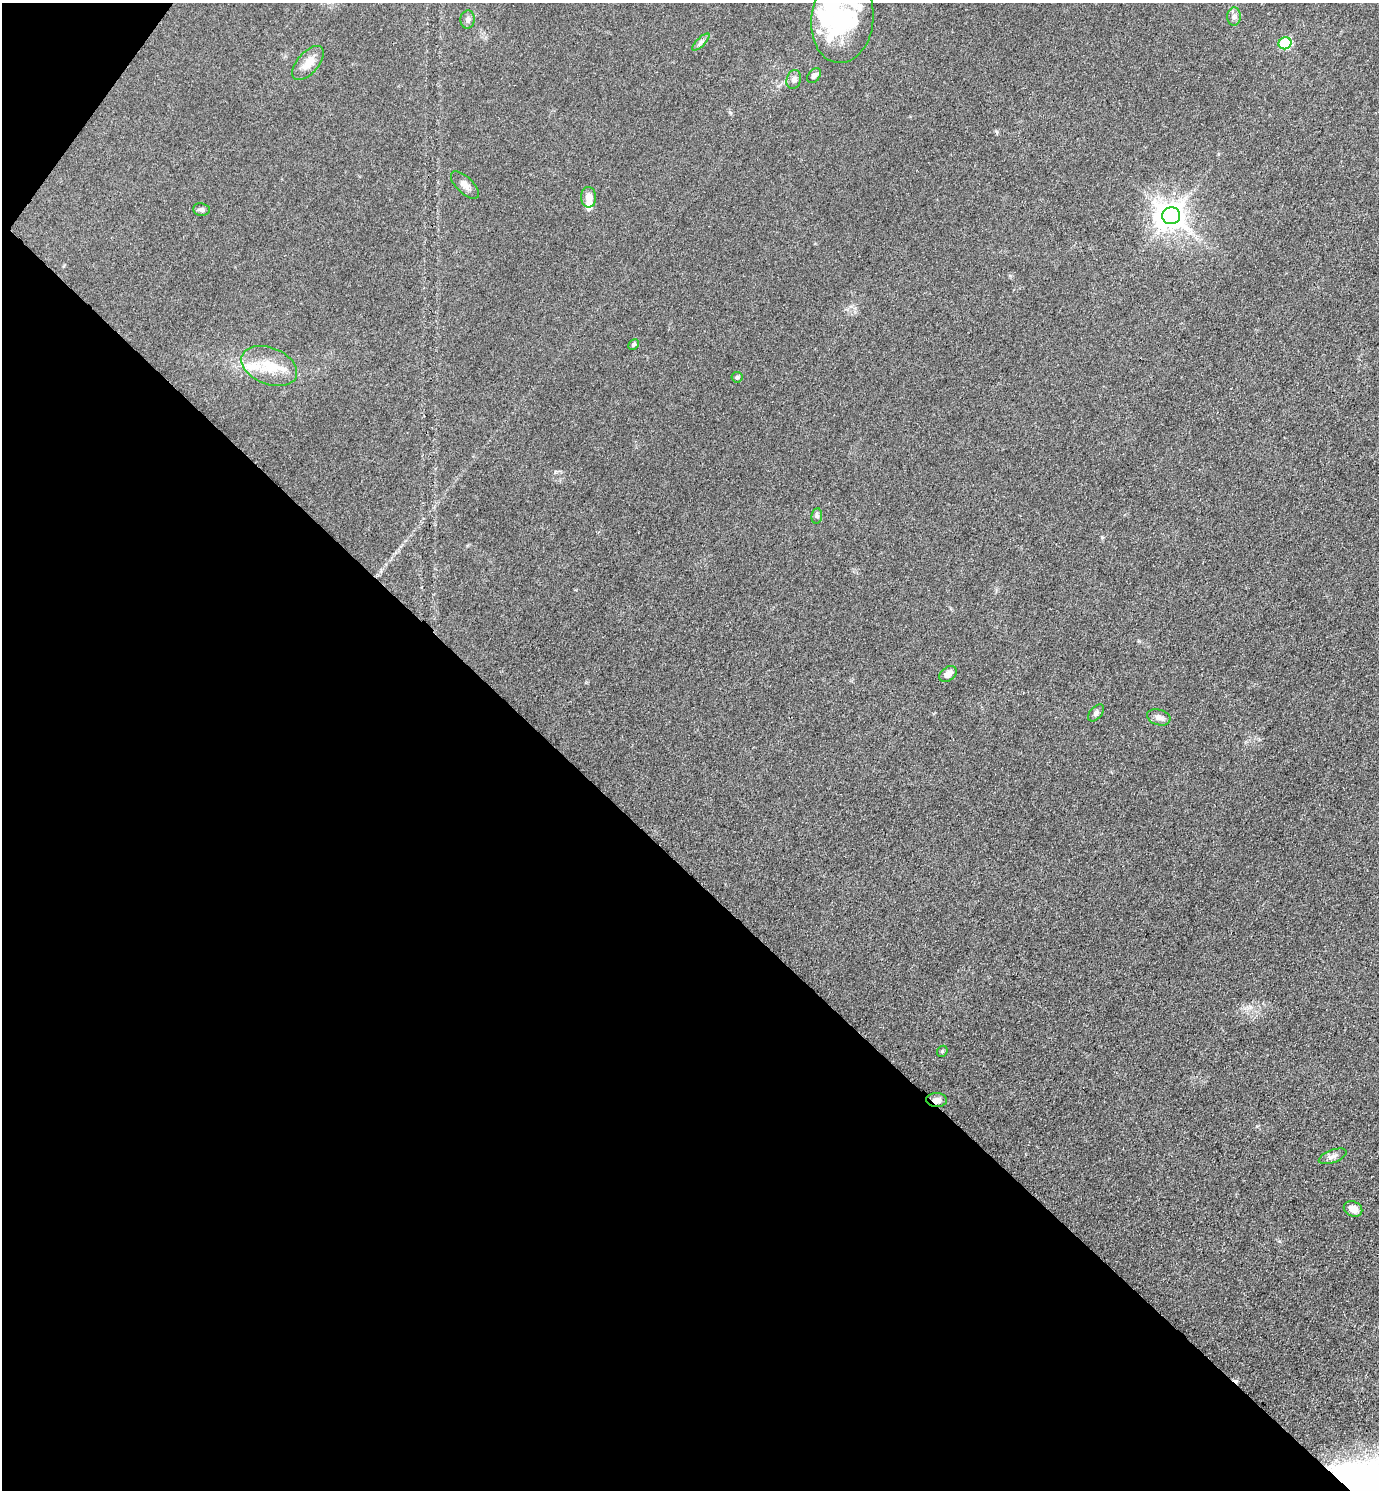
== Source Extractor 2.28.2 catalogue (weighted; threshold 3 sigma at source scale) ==
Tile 9 of 4 x 4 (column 1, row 3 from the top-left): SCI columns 297-1673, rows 1491-2978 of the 5960 x 5956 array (HDU 1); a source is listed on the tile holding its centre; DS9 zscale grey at full resolution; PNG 1381 x 1492 px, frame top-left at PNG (2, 3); each listed source drawn as its Kron ellipse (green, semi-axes under 4 px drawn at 4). Shown black and unused: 42% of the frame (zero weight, under 3 of 4 exposures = <1% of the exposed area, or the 3 px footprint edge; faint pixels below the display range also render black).
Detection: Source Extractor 2.28.2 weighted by HDU 2 'WHT'; one run over the whole footprint, this tile lists its part. Background 0.0432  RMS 0.0051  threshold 0.0231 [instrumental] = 3 sigma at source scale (4.5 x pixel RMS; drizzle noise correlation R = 1.50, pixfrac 1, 0.05/0.05 arcsec/px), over >= 5 px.
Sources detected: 31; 3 inside a brighter object's white glare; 1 cosmic-ray / hot-pixel residue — neither listed nor drawn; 4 inside a brighter listed object's ellipse — not listed separately; the other 23 listed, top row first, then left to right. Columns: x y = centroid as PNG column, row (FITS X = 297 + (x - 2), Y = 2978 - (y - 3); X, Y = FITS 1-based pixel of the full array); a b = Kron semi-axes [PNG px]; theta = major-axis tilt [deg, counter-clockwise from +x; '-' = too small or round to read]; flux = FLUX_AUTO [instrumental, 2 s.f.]
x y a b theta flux
1234 17 9 7 89 1.9
468 19 9 7 86 1.8
842 19 44 31 84 41
701 42 11 4 44 1.5
1285 43 6 6 - 47
308 63 20 10 49 7.2
814 76 8 5 50 1.7
794 79 9 7 74 2.1
465 185 18 8 -44 3.3
589 197 10 7 -87 4.4
201 209 8 6 -8 1.3
1171 216 9 8 - 680
633 345 6 5 - 0.89
269 366 29 18 -22 16
737 377 5 5 - 0.79
817 516 7 5 83 1.1
948 674 9 6 41 3.9
1096 713 10 6 50 1.5
1159 717 12 8 -16 2.5
942 1051 6 5 - 0.74
937 1100 10 7 -2 2.7
1333 1156 14 6 21 2.3
1353 1209 9 7 -23 4.4
Overlapping masked pixels (flux is a lower limit): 1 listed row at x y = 937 1100
Unlisted compact peaks at least as high as the median listed source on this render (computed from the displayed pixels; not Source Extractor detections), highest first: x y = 1102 537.